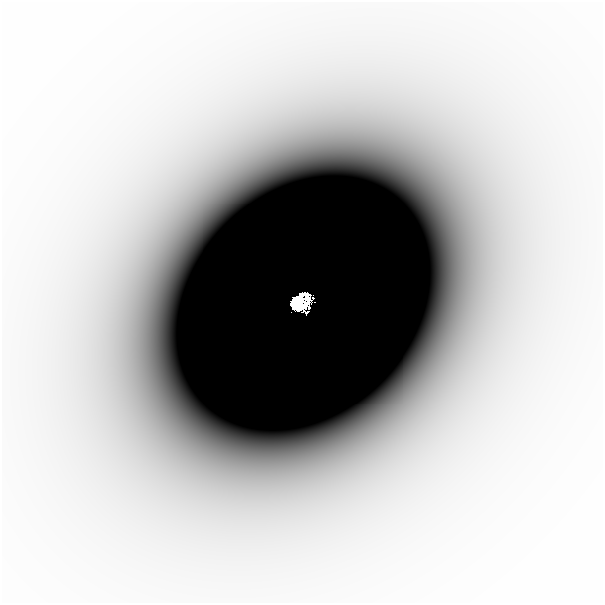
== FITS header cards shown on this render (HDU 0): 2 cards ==
NAXIS1  =                  601
NAXIS2  =                  601

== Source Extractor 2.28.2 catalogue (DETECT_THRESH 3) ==
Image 601 x 601 px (HDU 0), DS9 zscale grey, 1 PNG px = 1 image px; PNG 605 x 605 px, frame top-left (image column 1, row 601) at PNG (2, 2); no overlay
Background -3.37e-07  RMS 1.4e-07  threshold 4.34e-07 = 3 sigma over >= 5 px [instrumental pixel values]
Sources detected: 3; all 3 listed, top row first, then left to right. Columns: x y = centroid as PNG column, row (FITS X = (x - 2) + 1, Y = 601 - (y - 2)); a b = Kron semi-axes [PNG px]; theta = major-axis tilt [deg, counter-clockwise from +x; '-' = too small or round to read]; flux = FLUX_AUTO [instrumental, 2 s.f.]
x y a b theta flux
450 248 14 11 82 1.8e-04
300 302 17 12 28 1.8e+00
307 312 3 2 - 2.4e-03